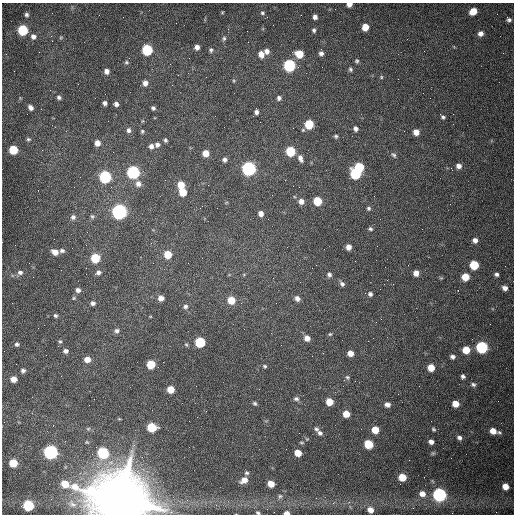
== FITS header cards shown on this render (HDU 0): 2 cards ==
NAXIS1  =                  512 /fastest changing axis
NAXIS2  =                  512 /next to fastest changing axis

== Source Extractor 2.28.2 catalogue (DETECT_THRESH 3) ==
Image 512 x 512 px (HDU 0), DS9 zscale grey, 1 PNG px = 1 image px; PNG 516 x 516 px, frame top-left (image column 1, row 512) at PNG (2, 3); no overlay
Background 1540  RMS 24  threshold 71.7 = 3 sigma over >= 5 px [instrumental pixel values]
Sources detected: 162; all 162 listed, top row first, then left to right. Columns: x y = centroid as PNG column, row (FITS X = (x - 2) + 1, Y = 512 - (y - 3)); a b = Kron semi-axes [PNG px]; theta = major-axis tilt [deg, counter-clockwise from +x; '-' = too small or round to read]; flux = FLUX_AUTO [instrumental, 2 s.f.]
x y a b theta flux
349 4 5 4 - 8.6e+03
473 11 6 5 - 2.5e+04
222 12 4 4 - 1.6e+03
262 13 6 5 - 3.0e+03
26 15 4 4 - 3.3e+03
315 17 5 4 - 6.0e+03
509 20 4 4 - 3.7e+03
365 27 5 5 - 2.3e+04
23 30 6 6 - 9.5e+04
314 30 5 4 - 3.2e+03
481 33 6 6 - 7.1e+03
51 36 4 4 - 1.6e+03
33 37 6 6 - 6.4e+03
61 37 6 3 19 1.7e+03
224 38 7 5 75 3.3e+03
197 47 5 5 - 7.6e+03
147 50 6 6 - 1.3e+05
211 50 6 5 - 3.5e+03
267 51 7 6 - 7.8e+03
321 53 6 5 - 5.8e+03
261 54 7 6 - 1.2e+04
299 54 6 6 - 3.2e+04
357 61 5 5 - 2.9e+03
126 62 6 5 - 2.5e+03
289 65 6 6 - 2.0e+05
350 69 6 5 - 3.0e+03
106 71 5 5 - 7.4e+03
381 77 5 4 - 1.8e+03
234 81 5 3 - 1.6e+03
145 83 6 5 - 8.1e+03
105 94 2 2 - 7.1e+02
59 97 5 5 - 3.6e+03
279 98 6 6 - 4.8e+03
105 103 4 4 - 4.7e+03
116 104 4 4 - 5.5e+03
30 107 6 4 -48 6.3e+03
153 108 4 4 - 3.5e+03
256 112 5 4 - 5.0e+03
443 117 5 5 - 3.2e+03
142 121 5 3 - 1.5e+03
309 124 6 6 - 5.8e+04
293 128 2 2 - 7.8e+02
355 129 6 5 - 5.3e+03
129 130 6 5 - 5.2e+03
142 131 5 5 - 2.6e+03
416 132 5 5 - 1.1e+04
336 136 5 5 - 2.7e+03
28 139 6 5 - 2.7e+03
165 140 5 4 - 2.8e+03
97 143 6 6 - 1.1e+04
157 145 6 6 - 5.1e+03
151 146 5 5 - 6.4e+03
13 150 6 6 - 5.9e+04
290 151 6 6 - 8.7e+04
206 153 5 5 - 1.9e+04
394 155 8 5 -44 3.4e+03
300 158 10 6 -71 7.9e+03
225 160 5 5 - 4.9e+03
459 166 6 6 - 7.4e+03
359 167 6 5 - 7.1e+04
248 169 6 6 - 4.4e+05
133 172 6 6 - 2.6e+05
355 174 7 6 - 1.2e+05
105 177 6 6 - 2.0e+05
138 184 8 7 - 8.8e+03
181 185 6 5 - 2.7e+04
299 187 2 2 - 9.2e+02
183 192 6 5 - 3.3e+04
301 201 6 6 - 8.8e+03
317 201 6 6 - 4.8e+04
369 208 5 5 - 3.1e+03
119 212 7 7 - 5.4e+05
261 213 5 5 - 8.5e+03
92 216 6 5 - 2.9e+03
73 217 7 7 - 5.1e+03
370 229 5 5 - 3.1e+03
475 240 6 6 - 7.0e+03
348 247 5 5 - 9.3e+03
62 251 6 5 - 4.0e+03
55 252 7 5 -26 1.3e+04
168 254 6 5 - 3.2e+04
95 258 6 6 - 6.8e+04
474 265 6 6 - 5.7e+04
20 272 8 6 8 5.8e+03
98 272 7 6 - 4.9e+03
416 273 5 5 - 1.1e+04
329 274 6 5 - 4.4e+03
496 274 5 4 - 3.9e+03
465 277 6 5 - 2.8e+04
273 278 2 2 - 7.2e+02
441 278 5 4 - 1.8e+03
342 284 8 5 -49 4.5e+03
505 288 5 4 - 7.4e+03
78 290 6 6 - 6.2e+03
370 294 6 5 - 4.2e+03
73 298 6 4 41 2.5e+03
161 298 5 5 - 9.4e+03
297 298 7 6 - 6.9e+03
231 300 6 6 - 3.3e+04
93 303 6 5 - 4.6e+03
276 303 2 2 - 1.1e+03
185 306 7 6 - 4.0e+03
55 316 5 5 - 3.0e+03
381 319 2 2 - 8.5e+02
117 331 7 6 - 4.6e+03
330 334 5 4 - 2.0e+03
307 338 7 6 - 1.1e+04
60 341 6 5 - 2.5e+03
200 342 6 6 - 1.0e+05
17 344 4 4 - 3.5e+03
482 347 6 6 - 2.0e+05
466 350 6 6 - 2.8e+04
66 351 6 5 - 4.7e+03
350 353 5 5 - 1.2e+04
452 357 6 5 - 4.9e+03
87 359 6 5 - 1.4e+04
151 364 6 6 - 4.4e+04
265 366 5 4 - 2.3e+03
431 368 6 5 - 2.5e+04
23 371 5 4 - 4.2e+03
347 377 7 6 - 2.8e+03
463 377 5 4 - 4.1e+03
14 379 5 5 - 1.3e+04
473 385 7 5 -19 3.7e+03
170 389 5 5 - 2.4e+04
296 399 7 6 - 4.1e+03
329 402 6 5 - 2.4e+04
255 403 5 4 - 2.9e+03
387 404 6 5 - 7.5e+03
455 404 6 5 - 1.9e+04
346 414 5 5 - 2.0e+04
152 427 6 6 - 6.1e+04
88 429 5 5 - 2.3e+03
316 429 6 5 - 3.2e+03
433 429 6 5 - 2.5e+03
375 430 6 5 - 2.7e+04
493 431 7 6 - 1.7e+04
320 433 7 6 - 4.8e+03
459 438 6 5 - 5.1e+03
307 439 4 4 - 1.4e+03
431 442 5 4 - 6.9e+03
368 444 6 6 - 5.1e+04
51 452 7 6 - 4.2e+05
103 453 7 6 - 1.5e+05
298 453 6 5 - 2.0e+04
433 453 6 4 42 2.1e+03
13 463 6 5 - 4.1e+04
246 473 6 5 - 2.9e+03
402 477 6 5 - 3.2e+04
244 480 8 6 29 1.2e+04
271 484 6 5 - 1.9e+04
505 486 6 6 - 1.6e+04
422 494 7 6 - 1.1e+04
439 494 7 6 - 3.4e+05
280 496 7 5 62 3.5e+03
316 498 2 2 - 3.8e+03
121 499 22 19 -56 1.5e+07
72 504 14 9 -37 1.4e+04
28 505 6 6 - 1.1e+05
370 510 7 6 - 1.1e+04
258 513 5 4 - 2.4e+03
287 513 5 3 - 8.9e+03
At the frame edge (FLAGS 8, measured only in part): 4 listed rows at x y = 349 4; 121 499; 258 513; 287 513